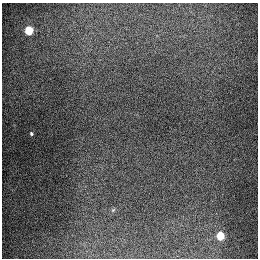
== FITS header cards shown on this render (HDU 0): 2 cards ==
NAXIS1  =                  256
NAXIS2  =                  256

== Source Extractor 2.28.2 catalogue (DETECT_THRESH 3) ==
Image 256 x 256 px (HDU 0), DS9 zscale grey, 1 PNG px = 1 image px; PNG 260 x 260 px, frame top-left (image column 1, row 256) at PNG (2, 3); no overlay
Background 1300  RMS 27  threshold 80.4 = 3 sigma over >= 5 px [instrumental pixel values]
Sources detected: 4; all 4 listed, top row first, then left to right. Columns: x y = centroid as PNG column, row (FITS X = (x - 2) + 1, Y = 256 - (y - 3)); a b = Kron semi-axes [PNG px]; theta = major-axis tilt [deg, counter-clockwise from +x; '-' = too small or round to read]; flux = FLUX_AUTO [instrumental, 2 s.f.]
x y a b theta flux
29 30 5 5 - 91000
31 133 4 3 - 2500
113 210 5 4 - 2000
220 236 5 5 - 68000